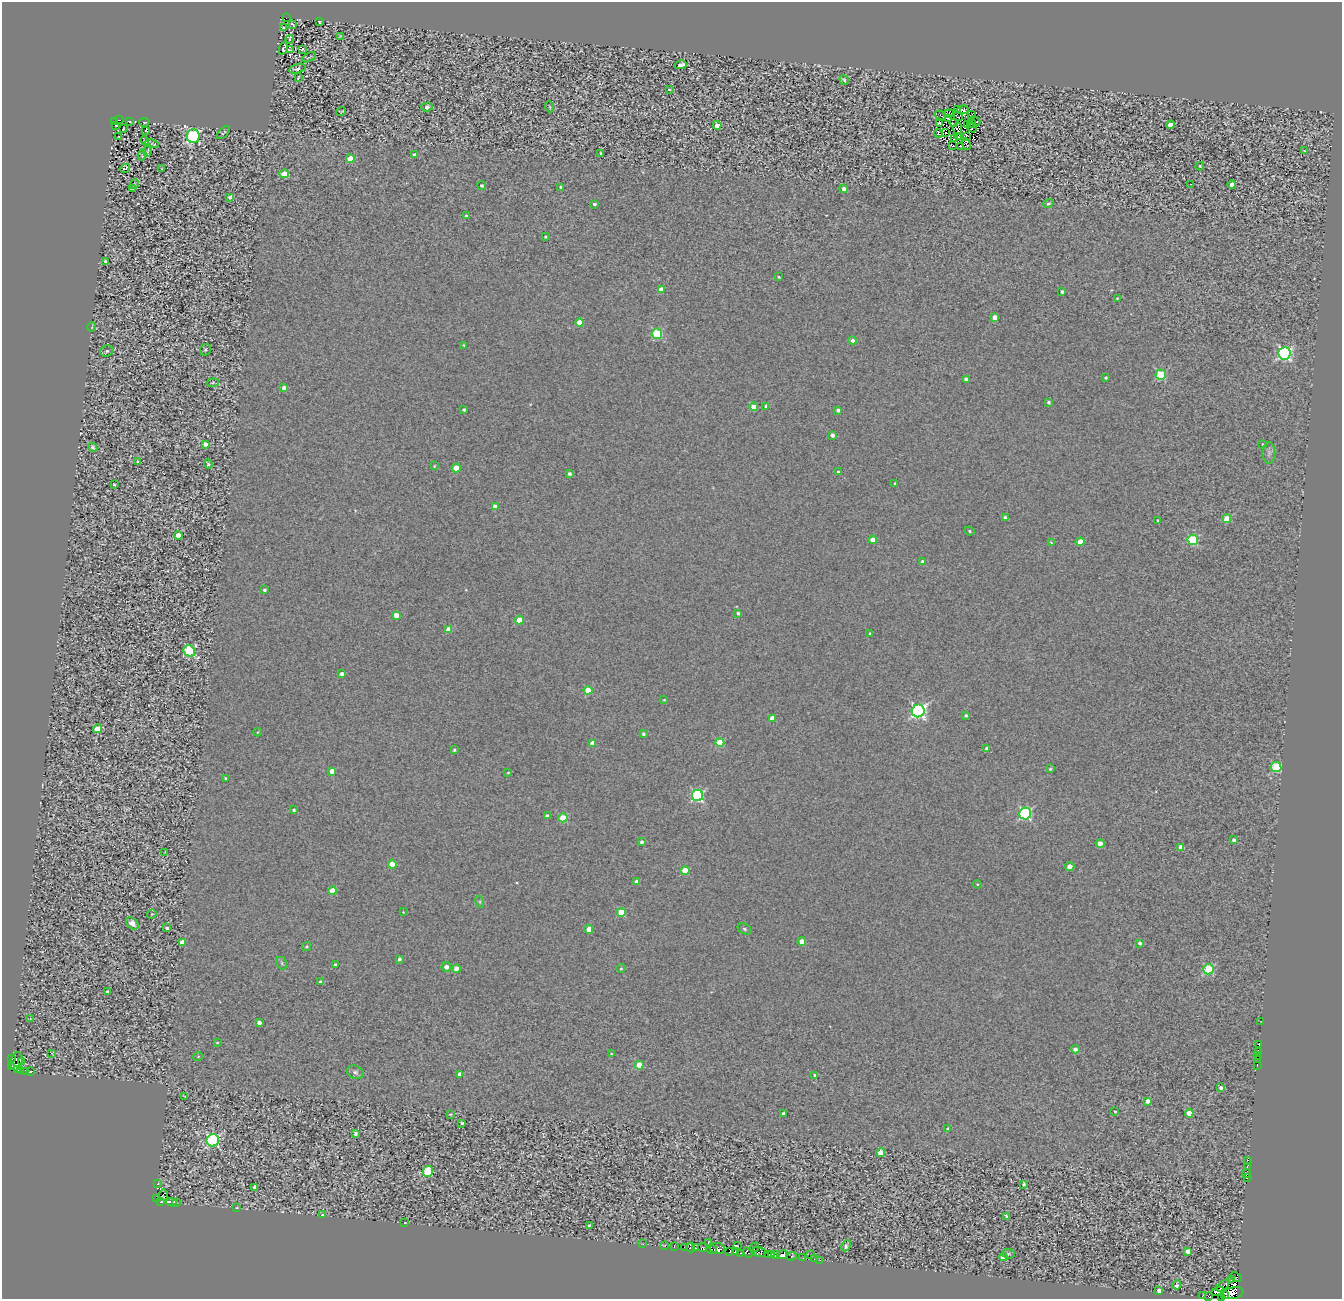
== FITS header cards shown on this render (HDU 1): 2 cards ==
NAXIS1  =                 1340
NAXIS2  =                 1297

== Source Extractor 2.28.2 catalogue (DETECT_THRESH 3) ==
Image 1340 x 1297 px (HDU 1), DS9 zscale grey, 1 PNG px = 1 image px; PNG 1344 x 1301 px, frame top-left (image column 1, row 1297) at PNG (2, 2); each listed source drawn as its Kron ellipse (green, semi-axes under 4 px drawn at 4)
Background 1.13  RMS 2.4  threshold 7.26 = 3 sigma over >= 5 px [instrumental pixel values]
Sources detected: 289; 7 with non-positive FLUX_AUTO (blend fragments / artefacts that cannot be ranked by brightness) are neither listed nor drawn; the other 282 listed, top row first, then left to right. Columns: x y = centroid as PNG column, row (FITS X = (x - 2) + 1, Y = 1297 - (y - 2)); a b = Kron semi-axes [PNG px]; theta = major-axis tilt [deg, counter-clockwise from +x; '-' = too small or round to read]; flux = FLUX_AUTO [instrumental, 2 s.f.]
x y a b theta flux
286 18 2 2 - 93
320 22 4 3 - 230
292 24 4 2 - 150
283 27 2 2 - 98
340 36 3 2 - 110
290 39 4 3 - 1100
283 48 7 3 71 250
303 49 4 3 - 290
290 50 3 2 - 160
309 57 7 2 27 130
681 65 6 4 12 760
297 69 8 4 17 350
298 77 3 2 - 140
844 80 5 3 - 260
669 89 3 2 - 140
427 107 6 4 16 780
550 107 5 3 - 130
957 110 3 3 - 230
963 110 6 3 8 270
341 112 5 3 - 150
949 114 4 3 - 230
972 114 3 2 - 100
940 115 5 3 - 160
958 116 4 3 - 190
948 119 3 2 - 96
119 120 2 2 - 130
114 121 3 2 - 280
129 121 3 2 - 180
975 121 6 2 -37 220
144 122 5 3 - 140
954 123 4 2 - 99
939 124 4 3 - 160
967 124 3 3 - 47
972 124 4 2 - 220
717 125 4 4 - 1200
1170 125 4 4 - 1600
116 126 3 2 - 130
972 127 6 3 -54 250
123 129 3 2 - 140
958 129 6 4 85 5.8
146 130 3 2 - 97
223 133 8 3 44 210
938 133 4 3 - 92
945 133 2 2 - 86
193 136 7 6 - 30000
959 136 2 2 - 86
966 136 4 3 - 20
119 137 3 2 - 150
954 138 3 2 - 180
145 141 5 2 - 180
152 144 7 4 -17 250
966 144 6 2 -67 170
952 146 3 2 - 140
960 146 3 2 - 350
148 151 6 2 77 180
1305 151 3 2 - 98
600 153 3 3 - 250
142 155 5 2 - 130
415 155 4 3 - 780
350 159 4 4 - 4000
1200 166 4 4 - 190
125 168 5 2 - 210
162 169 3 2 - 84
284 174 4 4 - 3300
135 184 5 3 - 140
1191 184 2 2 - 86
1232 184 4 4 - 640
482 186 4 4 - 220
561 187 4 3 - 260
133 188 3 2 - 130
844 189 4 4 - 660
230 197 4 3 - 400
1048 203 5 4 - 310
594 204 3 3 - 370
466 216 3 3 - 190
545 236 4 3 - 170
106 262 3 3 - 640
779 277 3 3 - 180
661 289 4 4 - 1600
1062 292 3 3 - 320
1117 298 3 3 - 150
995 317 4 4 - 1300
580 322 4 4 - 2500
92 327 5 3 - 110
657 334 5 5 - 13000
853 340 4 4 - 490
463 345 3 2 - 130
205 350 6 5 - 290
107 351 7 5 23 350
1284 353 6 6 - 26000
1161 375 5 5 - 9200
1105 378 3 3 - 290
966 379 4 3 - 590
213 383 6 3 9 180
284 388 4 4 - 830
1049 402 4 4 - 280
766 406 4 3 - 320
754 407 4 4 - 2100
464 410 3 3 - 290
838 410 3 3 - 410
832 435 4 4 - 620
205 444 4 4 - 790
1263 444 3 2 - 140
93 447 5 4 - 390
1269 453 11 6 -90 590
138 461 3 3 - 210
208 464 5 4 - 300
434 466 3 3 - 140
456 468 4 4 - 2800
838 472 4 3 - 230
569 474 4 4 - 460
895 483 3 2 - 190
114 485 3 2 - 200
495 507 4 4 - 1700
1005 518 4 3 - 480
1227 519 4 4 - 3800
1158 520 3 3 - 230
969 531 5 3 - 220
178 535 4 4 - 2300
873 540 4 4 - 1500
1193 540 5 5 - 12000
1051 542 4 3 - 140
1080 542 4 4 - 2200
922 562 4 3 - 440
264 590 3 3 - 340
738 613 4 3 - 370
396 615 4 4 - 1900
519 620 4 4 - 3000
449 629 4 4 - 2400
870 633 4 3 - 210
189 651 6 5 - 14000
342 674 4 3 - 600
588 690 4 4 - 3600
664 700 3 3 - 140
918 711 6 6 - 40000
966 715 3 3 - 300
772 718 4 4 - 1200
97 729 4 4 - 3300
257 732 4 3 - 130
643 734 4 4 - 320
720 742 4 4 - 5400
592 743 4 4 - 1400
987 748 4 4 - 540
454 750 3 3 - 240
1276 767 5 5 - 10000
1050 769 4 4 - 210
332 771 4 4 - 1200
508 772 4 2 - 130
226 778 4 3 - 240
697 795 6 5 - 19000
294 810 4 3 - 300
1025 814 6 6 - 21000
547 816 4 3 - 530
563 818 4 4 - 5000
1234 840 4 3 - 520
641 842 4 3 - 360
1100 843 4 4 - 1300
1181 847 4 4 - 1400
165 852 3 3 - 160
392 864 4 4 - 3300
1069 866 5 4 - 850
685 870 4 4 - 4300
636 882 4 3 - 730
977 884 4 3 - 150
332 891 4 4 - 3100
480 902 6 4 -72 220
403 912 2 2 - 95
621 912 4 4 - 4700
152 914 5 3 - 120
132 923 7 5 -42 880
167 928 3 3 - 300
589 929 4 4 - 1900
744 929 7 5 -28 310
182 942 4 4 - 1900
802 942 4 4 - 2700
1140 943 4 3 - 380
306 947 4 4 - 260
399 959 4 3 - 440
282 963 7 4 -61 310
335 965 3 3 - 370
446 967 5 4 - 890
621 968 4 4 - 190
456 969 4 4 - 1500
1208 969 5 5 - 10000
320 982 4 4 - 310
107 992 4 3 - 620
30 1019 4 2 - 170
1261 1021 2 2 - 74
259 1022 4 3 - 770
217 1043 4 2 - 150
1259 1044 3 3 - 6900
1075 1049 4 4 - 680
1258 1052 3 2 - 400
51 1053 3 2 - 300
611 1054 4 3 - 150
1258 1055 3 2 - 2300
198 1057 5 3 - 140
12 1059 2 2 - 100
1257 1060 3 2 - 3600
17 1061 9 6 76 2100
22 1061 3 2 - 53
639 1065 4 4 - 4000
1257 1065 3 2 - 1800
12 1066 3 2 - 340
18 1069 4 3 - 1100
21 1071 3 3 - 550
26 1071 3 2 - 1300
30 1072 3 3 - 820
355 1072 8 6 -25 470
460 1074 4 4 - 840
814 1075 3 3 - 300
1221 1088 4 4 - 500
184 1096 3 2 - 110
1148 1101 4 4 - 960
1115 1111 3 2 - 190
1189 1113 4 4 - 3000
450 1114 3 3 - 160
783 1114 3 3 - 360
462 1123 3 3 - 290
948 1129 4 4 - 360
355 1134 4 3 - 630
213 1140 6 6 - 25000
881 1153 4 4 - 3000
1248 1160 3 3 - 6800
1247 1166 3 3 - 1500
428 1172 5 5 - 9000
1247 1174 4 3 - 10000
1247 1177 2 2 - 2200
158 1184 3 3 - 530
1024 1184 4 3 - 350
255 1187 4 3 - 450
163 1195 6 4 89 520
157 1199 3 2 - 350
161 1201 3 3 - 470
172 1202 5 3 - 1400
176 1202 2 2 - 46
237 1208 3 2 - 130
322 1215 3 2 - 170
1006 1216 4 3 - 270
405 1223 3 2 - 94
589 1226 3 3 - 230
708 1243 3 2 - 440
643 1244 3 2 - 410
665 1245 3 3 - 290
674 1246 4 2 - 8800
738 1246 4 2 - 370
846 1246 6 3 63 340
684 1247 3 3 - 780
754 1247 5 3 - 620
691 1248 5 3 - 7900
696 1248 2 2 - 990
703 1248 5 3 - 12000
717 1248 8 5 -10 3300
711 1249 5 4 - 15000
1188 1251 4 3 - 1200
730 1252 3 2 - 1600
736 1252 4 3 - 4600
759 1252 7 5 -14 130
741 1253 3 2 - 380
748 1253 5 4 - 1500
1008 1254 6 4 -6 260
768 1255 4 3 - 9100
772 1255 3 3 - 6200
776 1255 4 3 - 1000
782 1255 5 4 - 5700
810 1255 3 2 - 210
792 1256 5 4 - 880
1003 1257 4 3 - 1200
803 1258 2 2 - 350
814 1259 3 2 - 200
820 1260 3 2 - 280
1236 1277 6 3 -27 20000
1232 1280 3 2 - 950
1177 1285 4 3 - 370
1223 1286 7 2 41 300
1159 1290 4 3 - 550
1218 1291 6 4 24 1900
1233 1293 10 6 11 7700
1224 1295 3 2 - 1900
1203 1296 3 3 - 800
1208 1296 3 2 - 120
1222 1297 3 3 - 5400
At the frame edge (FLAGS 8, measured only in part): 1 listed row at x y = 1222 1297
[7 non-positive-flux detections neither listed nor drawn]